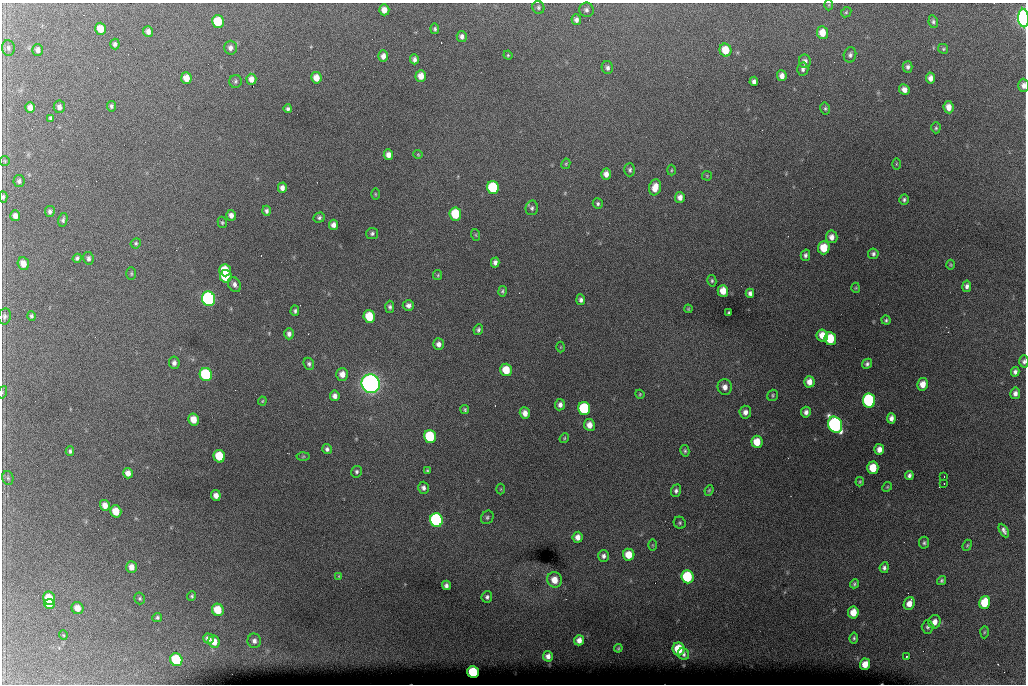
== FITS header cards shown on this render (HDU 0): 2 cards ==
NAXIS1  =                 1024 /fastest changing axis
NAXIS2  =                  682 /next to fastest changing axis

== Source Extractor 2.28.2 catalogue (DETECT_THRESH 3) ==
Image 1024 x 682 px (HDU 0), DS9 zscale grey, 1 PNG px = 1 image px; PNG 1028 x 686 px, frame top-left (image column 1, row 682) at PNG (2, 3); each listed source drawn as its Kron ellipse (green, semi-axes under 4 px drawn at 4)
Background 6470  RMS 53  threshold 158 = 3 sigma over >= 5 px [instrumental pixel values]
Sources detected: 215; all 215 listed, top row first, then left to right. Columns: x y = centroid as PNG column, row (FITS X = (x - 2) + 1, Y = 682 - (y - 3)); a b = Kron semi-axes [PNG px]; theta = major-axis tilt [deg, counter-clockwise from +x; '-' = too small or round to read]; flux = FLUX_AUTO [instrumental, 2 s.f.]
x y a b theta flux
829 5 5 3 - 3.2e+03
538 7 6 6 - 7.3e+03
384 10 5 5 - 2.6e+04
586 10 7 7 - 1.0e+04
846 12 5 4 - 4.7e+03
1023 18 9 5 -86 1.2e+06
576 20 5 4 - 1.2e+04
218 22 6 6 - 1.3e+05
933 22 6 4 -80 7.3e+03
100 29 6 5 - 5.1e+04
435 29 5 4 - 5.6e+03
148 32 5 5 - 1.6e+04
822 33 6 5 - 4.5e+04
462 36 5 5 - 1.3e+04
115 44 5 4 - 9.0e+03
8 48 8 6 -86 1.0e+04
230 48 7 6 - 1.4e+04
943 49 5 4 - 4.6e+03
38 50 6 5 - 1.2e+04
725 50 6 6 - 6.8e+04
508 55 4 4 - 3.9e+03
850 55 8 6 76 9.8e+03
383 56 6 5 - 1.9e+04
414 59 5 4 - 1.1e+04
805 61 7 6 - 1.4e+04
908 67 6 5 - 9.6e+03
607 68 6 5 - 1.2e+04
803 69 6 5 - 9.6e+03
421 76 6 5 - 3.1e+04
782 76 5 4 - 1.8e+04
186 78 6 5 - 3.8e+04
316 78 6 5 - 3.5e+04
931 78 5 4 - 1.9e+04
251 79 5 5 - 2.3e+04
235 81 6 6 - 6.5e+03
754 81 4 4 - 1.1e+04
1023 85 7 5 -88 1.5e+04
904 90 6 5 - 1.9e+04
111 106 5 4 - 7.3e+03
30 107 5 5 - 2.0e+04
59 107 6 5 - 1.5e+04
949 107 6 5 - 2.9e+04
825 108 6 4 -77 6.1e+03
288 109 4 3 - 7.6e+03
51 118 4 3 - 5.8e+03
936 128 5 4 - 5.4e+03
418 154 4 4 - 3.6e+03
388 155 5 5 - 2.0e+04
5 161 5 4 - 4.8e+03
566 164 5 4 - 4.1e+03
896 164 5 3 - 3.5e+03
630 170 7 5 88 7.7e+03
671 170 5 3 - 3.8e+03
606 174 5 5 - 1.8e+04
707 176 5 5 - 4.1e+03
19 181 6 5 - 9.1e+03
655 187 8 6 76 4.1e+04
282 188 5 4 - 1.5e+04
493 188 6 6 - 2.7e+05
375 194 6 4 -89 3.8e+03
3 197 6 3 -86 6.6e+03
680 197 5 5 - 1.9e+04
904 200 5 4 - 7.1e+03
598 204 5 5 - 7.1e+03
532 208 7 6 - 8.9e+03
50 211 5 5 - 1.0e+04
266 211 5 4 - 9.1e+03
455 214 6 6 - 1.5e+05
231 215 5 5 - 1.7e+04
15 216 5 5 - 1.9e+04
319 217 6 5 - 7.3e+03
63 220 7 4 77 7.7e+03
222 222 6 4 -75 5.1e+03
333 225 5 4 - 1.7e+04
372 233 6 5 - 7.5e+03
476 235 6 3 -71 4.3e+03
832 237 6 6 - 2.0e+04
136 243 5 5 - 5.7e+03
824 248 6 6 - 7.4e+04
873 254 5 5 - 8.9e+03
805 255 5 4 - 9.3e+03
77 258 5 4 - 7.5e+03
88 258 6 5 - 1.1e+04
495 262 5 4 - 1.3e+04
23 264 6 5 - 3.6e+04
951 265 5 3 - 3.6e+03
225 270 6 5 - 9.1e+04
131 274 6 5 - 4.9e+03
438 275 5 4 - 4.6e+03
226 276 6 6 - 1.7e+05
712 281 6 4 -78 5.5e+03
234 284 8 6 -58 1.4e+04
967 286 6 4 80 1.1e+04
856 288 5 3 - 3.3e+03
503 291 5 4 - 6.1e+03
723 291 6 5 - 4.7e+04
750 293 4 4 - 1.1e+04
209 299 7 6 - 1.0e+06
581 300 5 4 - 1.0e+04
408 305 5 5 - 1.2e+04
390 307 6 4 89 8.4e+03
688 309 4 3 - 3.6e+03
295 311 5 4 - 7.5e+03
729 313 4 3 - 6.0e+03
5 316 8 6 80 9.9e+03
31 316 4 4 - 6.9e+03
369 316 6 5 - 1.1e+05
886 320 5 4 - 5.6e+03
478 329 5 4 - 8.2e+03
289 334 5 5 - 1.2e+04
822 335 6 5 - 4.1e+04
830 339 6 6 - 1.1e+05
439 344 5 5 - 1.6e+04
561 347 5 3 - 2.9e+03
1024 361 6 4 89 8.5e+03
174 363 6 5 - 1.3e+04
309 364 6 5 - 7.9e+03
867 364 5 4 - 9.3e+03
506 370 6 5 - 7.4e+04
1015 372 5 4 - 1.0e+04
206 374 6 6 - 3.2e+05
342 374 6 6 - 2.9e+04
809 382 6 5 - 2.7e+04
371 384 9 9 - 2.5e+06
923 384 6 5 - 3.3e+04
725 387 8 7 - 2.2e+04
3 392 6 4 70 3.9e+03
1015 393 6 5 - 1.4e+04
640 394 4 4 - 3.9e+03
773 395 6 5 - 5.5e+03
335 396 5 5 - 1.5e+04
262 401 4 4 - 3.7e+03
869 401 7 6 - 4.7e+05
560 405 5 5 - 1.3e+04
584 408 6 6 - 3.1e+05
465 410 4 4 - 5.5e+03
745 412 6 6 - 1.7e+04
806 412 5 5 - 1.5e+04
525 413 5 5 - 2.3e+04
891 418 5 4 - 1.5e+04
193 419 6 5 - 4.2e+04
589 425 6 5 - 2.8e+04
835 425 8 7 - 1.2e+06
430 436 6 6 - 2.5e+05
564 438 5 4 - 4.3e+03
757 442 6 5 - 5.9e+04
327 449 5 4 - 9.5e+03
879 449 5 5 - 2.1e+04
70 451 4 3 - 6.5e+03
685 451 6 4 -76 5.7e+03
219 456 6 5 - 1.2e+05
303 456 6 4 2 5.0e+03
873 468 6 5 - 7.6e+04
427 471 3 3 - 4.2e+03
356 472 6 5 - 7.5e+03
128 473 5 5 - 2.2e+04
909 475 4 4 - 9.6e+03
944 476 2 2 - 2.2e+03
8 478 7 5 -76 7.6e+03
860 482 5 3 - 4.7e+03
944 483 2 2 - 2.8e+03
887 487 5 4 - 4.1e+03
423 488 6 5 - 1.1e+04
501 489 5 3 - 3.1e+03
709 490 5 4 - 4.4e+03
676 491 6 5 - 9.5e+03
216 495 5 5 - 2.2e+04
105 505 5 5 - 2.5e+04
116 511 6 5 - 6.5e+04
487 517 7 6 - 8.0e+03
436 520 7 6 - 8.1e+05
680 523 6 5 - 6.5e+03
1004 531 7 4 -61 1.2e+04
578 537 5 5 - 2.2e+04
924 543 6 5 - 6.9e+03
653 545 5 3 - 3.5e+03
967 545 6 4 68 4.8e+03
629 555 6 5 - 5.8e+04
603 556 6 5 - 1.3e+04
132 567 6 5 - 2.5e+04
884 568 5 4 - 8.9e+03
339 576 4 4 - 3.4e+03
687 577 6 6 - 2.3e+05
554 580 8 7 - 4.2e+04
942 581 5 4 - 6.8e+03
854 584 5 4 - 6.4e+03
446 585 5 4 - 1.1e+04
192 596 5 4 - 5.7e+03
487 597 5 5 - 9.1e+03
49 598 7 6 - 8.6e+04
140 598 6 5 - 5.5e+03
985 602 6 5 - 1.3e+05
909 603 7 5 63 2.9e+04
49 604 5 5 - 3.7e+04
77 608 6 5 - 2.9e+04
218 610 6 5 - 8.8e+04
853 612 6 5 - 5.1e+04
157 618 5 4 - 6.3e+03
935 622 7 6 - 2.3e+04
928 627 7 6 - 8.1e+03
984 632 6 4 88 4.1e+03
63 635 5 3 - 3.0e+03
854 638 5 4 - 5.4e+03
208 639 5 5 - 1.7e+04
579 640 5 5 - 2.1e+04
254 641 7 6 - 1.4e+04
214 642 6 5 - 3.9e+04
618 648 4 3 - 3.8e+03
679 649 6 6 - 1.2e+05
684 654 6 5 - 9.1e+03
548 656 5 5 - 1.6e+04
907 656 3 2 - 4.9e+03
176 660 6 6 - 2.4e+05
865 664 5 5 - 3.8e+04
473 672 6 5 - 2.0e+05
At the frame edge (FLAGS 8, measured only in part): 5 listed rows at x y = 1023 18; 1023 85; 3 197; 1024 361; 3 392

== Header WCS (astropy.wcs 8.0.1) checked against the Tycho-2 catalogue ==
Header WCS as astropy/WCSLIB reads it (CRVAL/CRPIX/CD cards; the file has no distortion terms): RA---TAN/DEC--TAN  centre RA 07:06:07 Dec +31:10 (106.53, +31.16 deg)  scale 1.44 arcsec/px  FOV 24.5' x 16.3'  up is -93 deg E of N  parity flipped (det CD > 0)
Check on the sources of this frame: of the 60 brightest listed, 9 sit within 2.2 arcsec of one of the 15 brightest Tycho-2 stars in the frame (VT <= 12.35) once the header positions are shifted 0.30 arcsec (0.24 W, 0.18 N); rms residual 1.09 arcsec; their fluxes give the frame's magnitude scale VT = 25.52 - 2.5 log10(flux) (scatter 0.31 mag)
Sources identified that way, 9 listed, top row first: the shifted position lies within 2.2 arcsec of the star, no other Tycho-2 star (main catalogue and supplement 1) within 4.4 arcsec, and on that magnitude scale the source's flux lands within +1.5 / -3 mag of the star's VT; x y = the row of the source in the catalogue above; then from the Tycho-2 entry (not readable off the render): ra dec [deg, ICRS J2000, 3 dp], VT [Tycho-2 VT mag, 2 dp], TYC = Tycho-2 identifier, HIP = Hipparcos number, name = IAU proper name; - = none
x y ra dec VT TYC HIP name
493 188 106.458 +31.151 12.35 2438-728-1 - -
209 299 106.516 +31.041 10.39 2438-398-1 - -
206 374 106.551 +31.041 11.84 2438-663-1 - -
371 384 106.552 +31.106 9.20 2438-180-1 - -
869 401 106.550 +31.305 11.61 2438-184-1 - -
584 408 106.559 +31.192 11.79 2438-1039-1 - -
835 425 106.562 +31.292 10.01 2438-106-1 - -
436 520 106.614 +31.135 11.36 2438-550-1 - -
473 672 106.684 +31.152 11.76 2438-931-1 - -